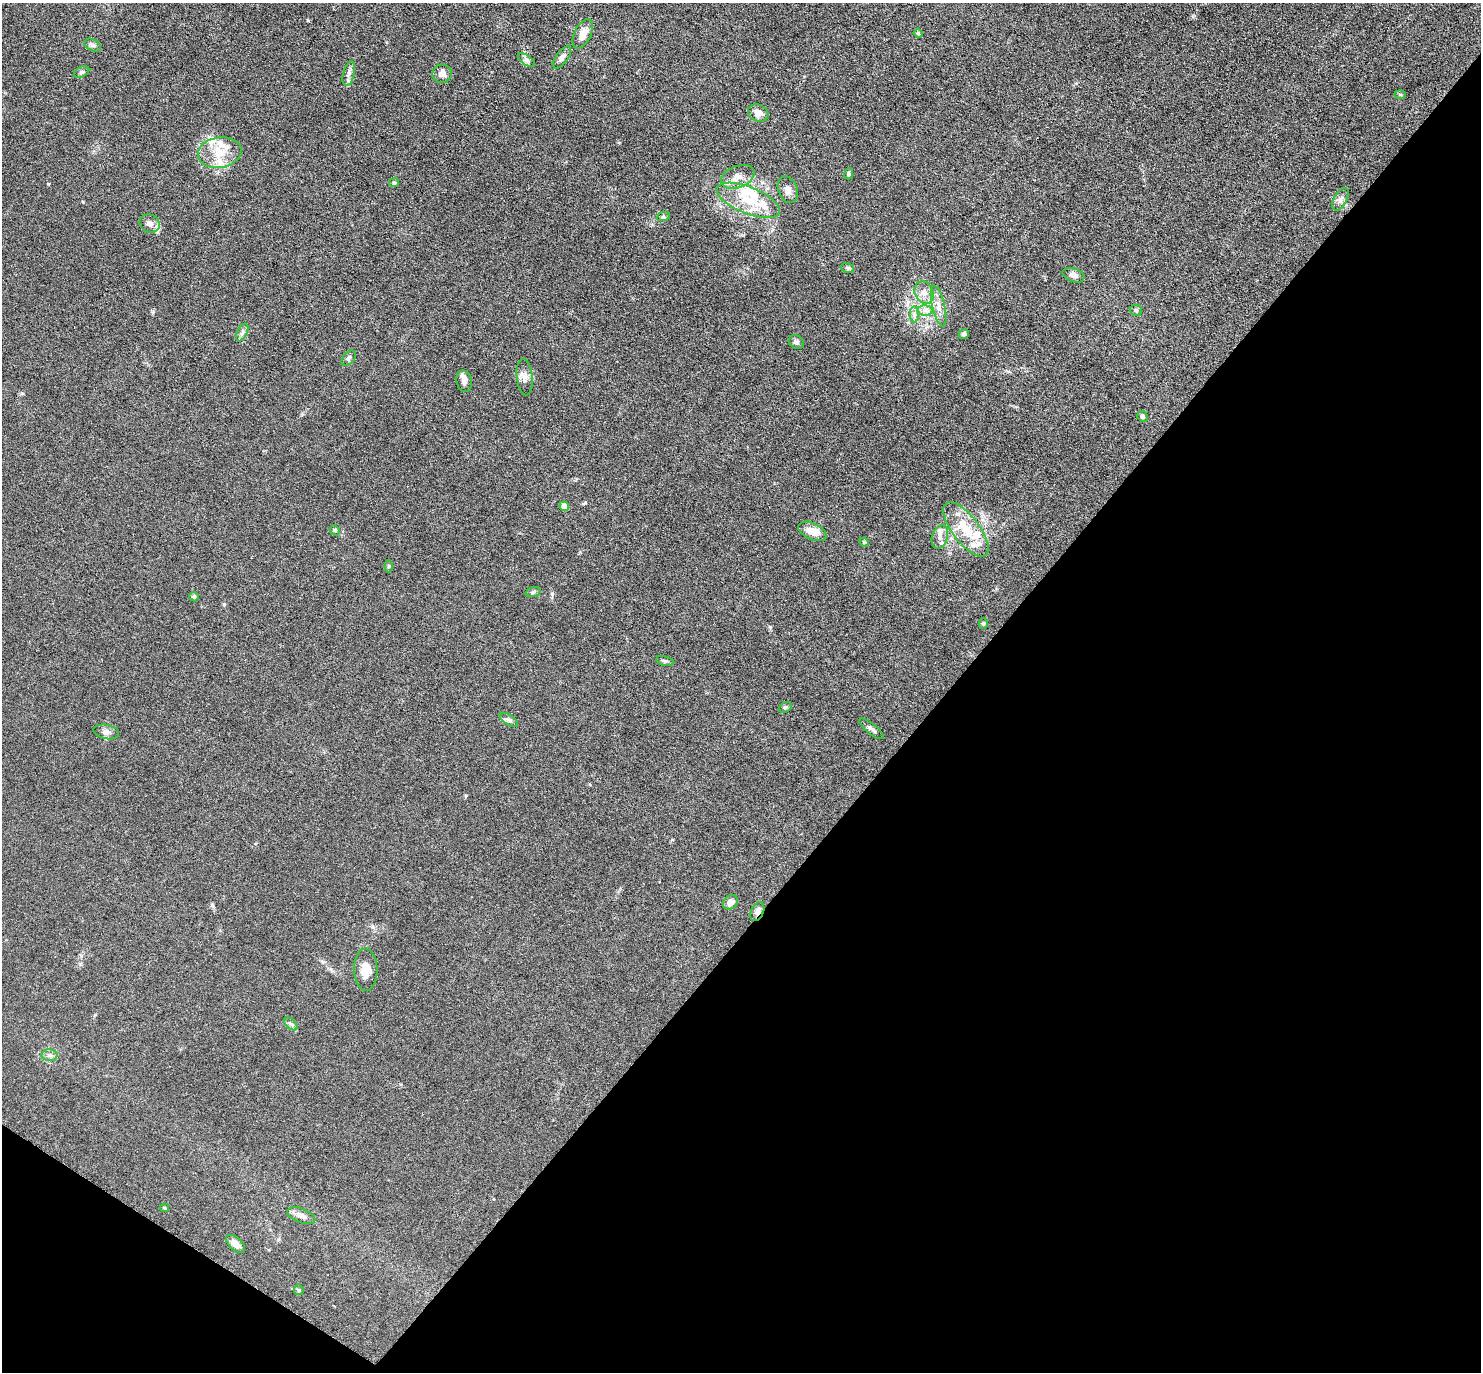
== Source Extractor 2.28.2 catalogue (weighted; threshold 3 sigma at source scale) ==
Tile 15 of 4 x 4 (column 3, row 4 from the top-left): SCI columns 3002-4480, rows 447-1816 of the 6087 x 6078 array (HDU 1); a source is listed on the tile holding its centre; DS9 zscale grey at full resolution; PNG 1483 x 1374 px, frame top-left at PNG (2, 3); each listed source drawn as its Kron ellipse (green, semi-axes under 4 px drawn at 4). Shown black and unused: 38% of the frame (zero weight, under 3 of 6 exposures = <1% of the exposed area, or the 3 px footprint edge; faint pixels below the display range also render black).
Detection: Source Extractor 2.28.2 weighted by HDU 2 'WHT'; one run over the whole footprint, this tile lists its part. Background 0.0333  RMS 0.0038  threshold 0.0155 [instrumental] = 3 sigma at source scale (4.09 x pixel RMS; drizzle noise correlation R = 1.36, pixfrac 0.8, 0.05/0.05 arcsec/px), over >= 5 px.
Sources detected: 70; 13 inside a brighter listed object's ellipse — not listed separately; the other 57 listed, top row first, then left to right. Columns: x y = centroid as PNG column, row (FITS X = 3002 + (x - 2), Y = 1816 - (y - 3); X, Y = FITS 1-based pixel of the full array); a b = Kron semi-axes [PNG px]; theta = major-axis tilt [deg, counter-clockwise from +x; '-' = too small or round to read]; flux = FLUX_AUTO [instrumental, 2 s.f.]
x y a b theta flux
918 33 4 4 - 0.44
583 34 16 8 63 3.7
93 45 9 5 -28 0.88
562 57 13 6 52 1.5
526 60 9 5 -35 1.1
82 72 8 5 27 0.74
349 74 13 5 76 1.6
442 74 10 9 - 2
1400 95 6 4 -2 0.42
758 113 10 8 -24 2.7
220 152 22 15 8 8.3
849 174 5 4 - 0.67
738 177 17 11 21 3.6
394 183 5 4 - 0.59
788 190 14 9 -69 2.2
1340 199 12 6 61 1.5
748 200 34 13 -22 11
663 217 7 4 18 0.59
150 224 10 9 - 1.8
848 268 6 5 - 0.64
1073 275 11 6 -19 1.6
924 292 12 9 -62 2.7
939 306 21 6 -76 2.8
1136 310 6 5 - 0.73
925 311 8 5 -1 1.3
914 314 8 4 -90 0.99
242 333 9 5 64 0.95
964 334 5 4 - 0.78
796 342 8 6 -31 0.83
349 358 9 5 50 0.75
525 377 18 8 -84 2.2
464 381 11 7 -77 1.5
1143 416 5 5 - 1
564 506 5 4 - 3.5
966 529 33 13 -53 10
335 530 5 4 - 0.44
812 531 15 8 -25 4.1
940 537 12 8 71 2.1
864 542 5 4 - 0.38
389 566 6 4 90 0.46
533 592 7 4 16 0.77
194 597 5 4 - 0.56
983 624 5 4 - 0.5
665 661 9 4 -14 0.66
785 707 7 5 30 0.55
509 720 10 5 -33 0.91
872 729 15 5 -39 1.2
106 732 13 7 -11 1.5
730 902 8 6 43 2.2
757 911 10 6 67 1.6
366 970 21 11 -89 5.1
291 1024 8 4 -44 0.81
49 1055 8 6 1 1.1
164 1208 5 3 - 0.39
301 1216 15 7 -21 2
236 1244 11 6 -42 2.6
299 1290 5 5 - 0.45
Overlapping masked pixels (flux is a lower limit): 1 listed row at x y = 757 911
Unlisted compact peaks at least as high as the median listed source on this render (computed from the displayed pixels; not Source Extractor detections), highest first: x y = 308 20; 770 627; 48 184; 224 604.